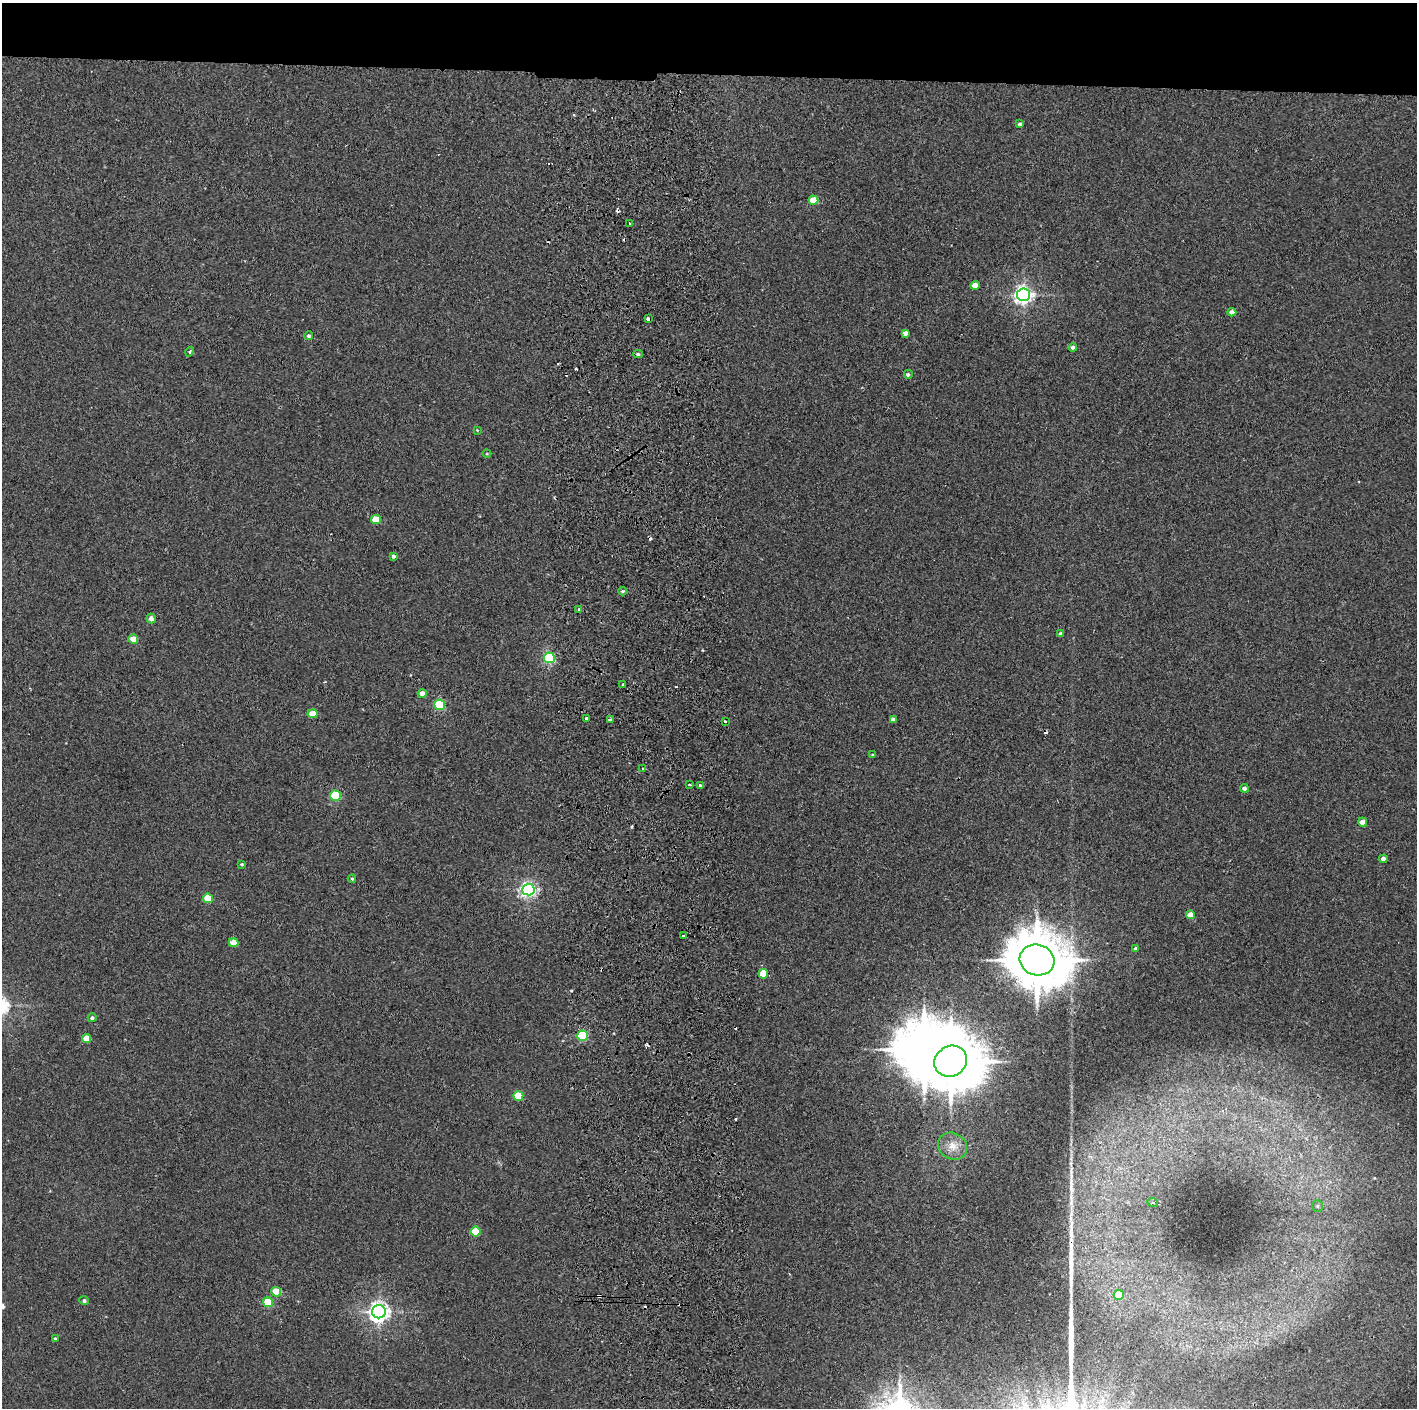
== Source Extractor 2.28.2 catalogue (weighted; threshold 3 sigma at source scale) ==
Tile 2 of 3 x 3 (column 2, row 1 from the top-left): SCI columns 1475-2889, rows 2817-4222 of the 4361 x 4228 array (HDU 1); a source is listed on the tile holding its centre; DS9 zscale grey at full resolution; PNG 1419 x 1410 px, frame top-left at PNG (2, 3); each listed source drawn as its Kron ellipse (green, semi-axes under 4 px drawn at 4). Shown black and unused: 5% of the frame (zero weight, under 2 of 3 exposures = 3% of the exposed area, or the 3 px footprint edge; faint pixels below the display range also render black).
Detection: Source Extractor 2.28.2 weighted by HDU 2 'WHT'; one run over the whole footprint, this tile lists its part. Background 0.0355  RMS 0.0063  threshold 0.0283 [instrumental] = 3 sigma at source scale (4.5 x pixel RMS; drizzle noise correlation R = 1.50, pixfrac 1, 0.05/0.05 arcsec/px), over >= 5 px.
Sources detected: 79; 1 inside a brighter object's white glare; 13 cosmic-ray / hot-pixel residue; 1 long thin detection or spike segment (spike, bleed or trail) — neither listed nor drawn; the other 64 listed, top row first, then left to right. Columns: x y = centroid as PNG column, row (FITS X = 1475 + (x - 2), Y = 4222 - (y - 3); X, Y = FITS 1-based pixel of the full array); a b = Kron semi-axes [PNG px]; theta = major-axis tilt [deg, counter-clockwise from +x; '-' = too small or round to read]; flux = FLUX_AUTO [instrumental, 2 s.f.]
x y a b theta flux
1020 124 4 4 - 2
813 200 5 4 - 15
630 223 3 2 - 0.95
975 285 4 4 - 8.1
1023 295 6 6 - 250
1232 312 4 4 - 4
648 319 3 3 - 2.4
905 333 4 4 - 3
309 336 4 4 - 1.3
1073 347 4 4 - 2.3
190 352 5 4 - 0.96
638 354 4 4 - 1.1
908 374 5 5 - 1.5
477 430 3 2 - 0.45
487 454 4 3 - 0.49
376 519 5 4 - 15
393 556 4 4 - 1.7
623 591 4 4 - 0.83
579 609 4 4 - 0.62
151 619 5 4 - 3.4
1060 634 4 4 - 1.9
133 639 5 4 - 7.6
549 658 5 5 - 74
623 685 3 2 - 2.4
422 694 4 4 - 4.3
440 705 5 5 - 46
313 714 5 4 - 11
586 718 4 3 - 3.1
610 719 3 3 - 2.9
893 720 4 4 - 2.8
725 721 3 3 - 1.9
873 755 4 3 - 0.73
643 768 3 3 - 1.5
690 785 3 3 - 1.6
700 785 3 3 - 4.9
1244 788 4 4 - 2.2
336 796 5 5 - 45
1363 822 4 4 - 6.6
1383 859 4 4 - 4.4
242 864 3 2 - 0.74
352 879 4 4 - 0.73
528 890 6 6 - 170
208 898 5 4 - 18
1190 915 4 4 - 6.8
683 936 3 3 - 7.4
234 943 5 4 - 10
1135 949 3 3 - 1.2
1037 960 17 15 -15 3700
763 974 5 4 - 19
92 1018 4 4 - 1.4
583 1036 5 5 - 49
86 1038 5 4 - 12
951 1061 17 15 34 3500
518 1096 5 5 - 20
952 1146 15 13 -30 7.6
1153 1203 5 3 - 0.66
1317 1206 6 5 - 0.97
475 1232 5 5 - 20
276 1292 5 4 - 19
1119 1295 5 5 - 15
84 1301 4 4 - 1.5
268 1302 5 5 - 22
379 1312 7 6 - 330
55 1339 4 3 - 1